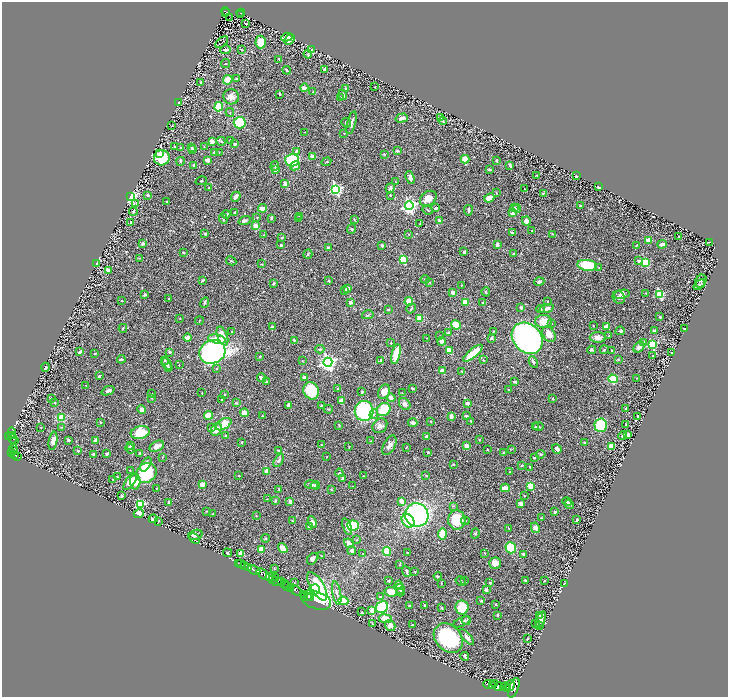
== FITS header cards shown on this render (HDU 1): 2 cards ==
NAXIS1  =                 1452
NAXIS2  =                 1389

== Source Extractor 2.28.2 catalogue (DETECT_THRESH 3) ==
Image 1452 x 1389 px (HDU 1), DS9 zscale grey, zoomed out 1/2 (1 PNG px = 2 x 2 image px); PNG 730 x 699 px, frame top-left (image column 1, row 1389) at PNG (2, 2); each listed source drawn as its Kron ellipse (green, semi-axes under 4 px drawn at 4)
Background 0.702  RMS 0.015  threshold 0.0443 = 3 sigma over >= 5 px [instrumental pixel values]
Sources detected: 600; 27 cannot appear on this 1/2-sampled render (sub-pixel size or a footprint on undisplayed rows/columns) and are neither listed nor drawn; of the other 573, the 500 brightest by FLUX_AUTO listed and drawn (73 fainter detections omitted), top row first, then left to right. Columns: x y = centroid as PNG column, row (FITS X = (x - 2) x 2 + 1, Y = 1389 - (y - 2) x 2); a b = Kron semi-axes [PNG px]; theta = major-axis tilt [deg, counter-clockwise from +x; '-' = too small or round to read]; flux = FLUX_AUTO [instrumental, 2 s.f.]
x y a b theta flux
225 11 4 1 - 95
225 13 2 1 - 20
241 13 4 1 - 77
241 15 2 1 - 18
229 18 2 1 - 3.5
245 23 4 2 - 2.2
287 37 6 3 10 23
289 40 6 3 47 9.1
222 42 7 1 40 2
261 42 6 5 - 41
312 49 4 3 - 2.7
226 50 5 3 - 8
241 50 3 2 - 1.6
308 54 4 3 - 4
279 59 3 2 - 2.1
226 64 4 2 - 2
325 69 3 2 - 10
287 70 4 2 - 5.6
236 79 3 2 - 4.3
228 80 5 4 - 31
201 82 2 2 - 3.6
375 87 2 2 - 1.4
304 88 4 3 - 13
346 88 2 2 - 7.7
313 92 3 3 - 3.2
279 94 3 1 - 2
343 95 5 3 - 6.6
231 97 8 7 - 20
340 98 3 3 - 4.6
178 103 4 2 - 4.5
219 107 4 4 - 100
230 112 4 2 - 1.5
441 117 3 2 - 1.4
402 118 6 3 17 12
443 121 4 3 - 4.2
240 123 6 5 - 94
346 123 5 3 - 2.8
351 123 12 3 75 9.5
172 126 3 1 - 1.3
305 132 3 2 - 2
344 133 2 2 - 1.7
230 140 3 2 - 3.1
221 141 4 3 - 2.7
212 142 3 3 - 19
235 144 3 3 - 5.7
175 147 3 2 - 2.3
191 147 4 3 - 2.7
204 147 3 2 - 1.5
181 148 2 2 - 3.3
192 149 4 3 - 3.1
296 151 4 3 - 3.9
397 151 4 2 - 3.5
215 152 4 3 - 9.8
219 152 3 3 - 1.7
159 154 3 3 - 11
384 154 3 2 - 3.2
312 157 4 3 - 11
162 158 8 7 - 90
465 159 4 4 - 60
207 160 3 3 - 14
292 160 7 6 - 160
496 160 3 3 - 2.6
180 161 4 3 - 4.1
326 162 5 2 - 2.3
194 165 3 2 - 6.3
510 165 4 3 - 4.7
275 166 5 4 - 4.2
295 166 5 4 - 14
489 169 4 3 - 3
275 170 3 3 - 9.6
537 175 2 2 - 2.3
576 176 2 2 - 5.4
410 178 6 4 -69 9.5
201 181 6 2 18 2.1
396 182 3 2 - 1.8
285 184 3 3 - 16
598 187 3 2 - 8.5
209 188 2 2 - 1.7
390 188 5 3 - 6.6
336 189 4 4 - 430
525 189 2 1 - 1.4
496 192 3 1 - 1.5
543 193 4 2 - 3.5
148 195 2 2 - 4.9
390 195 2 2 - 2.5
130 197 4 3 - 420
236 197 5 3 - 14
489 198 5 3 - 35
428 199 9 6 38 35
167 202 2 2 - 1.9
136 203 3 2 - 2.1
409 206 4 4 - 670
580 206 3 2 - 6.6
514 207 3 3 - 2
263 208 4 3 - 14
436 208 3 2 - 6.5
517 209 4 3 - 4.1
428 210 5 3 - 3
468 210 5 2 - 6.6
133 211 4 3 - 3.4
235 213 2 2 - 11
513 213 2 2 - 38
226 214 4 3 - 5.1
300 216 3 3 - 2.1
257 217 2 2 - 1.3
271 218 4 3 - 2.8
223 219 5 3 - 3.6
299 219 4 2 - 3.5
354 219 4 3 - 2
245 221 6 3 20 6.5
439 221 4 3 - 6.7
526 221 4 4 - 15
131 222 2 2 - 3.5
420 224 2 2 - 1.7
255 226 3 3 - 21
351 229 5 4 - 4.3
532 231 3 2 - 2.6
512 233 4 3 - 6.4
205 234 3 2 - 4.1
409 234 3 2 - 1.9
552 234 3 2 - 1.4
264 235 3 2 - 1.3
679 236 3 2 - 1.4
282 237 4 3 - 3.1
649 240 4 3 - 26
710 242 3 2 - 1.4
143 243 2 2 - 21
662 244 5 3 - 8.2
281 245 2 2 - 10
382 245 3 3 - 5.5
497 245 3 3 - 9.9
636 245 2 1 - 2.3
329 248 3 2 - 9.7
183 252 2 2 - 2.3
464 252 3 2 - 7.2
514 253 3 2 - 2.9
308 254 5 3 - 3.2
139 258 3 2 - 1.8
403 259 3 3 - 130
231 261 5 3 - 2.8
639 261 4 3 - 8.5
646 262 4 3 - 59
97 263 2 2 - 7.5
261 264 3 2 - 1.7
587 265 10 5 -7 120
599 268 2 2 - 1.5
108 270 3 3 - 12
425 279 4 3 - 4
203 280 4 2 - 2.9
329 281 3 2 - 4
701 281 7 5 60 8.3
430 282 3 2 - 1.9
539 282 5 3 - 5
274 283 3 2 - 3.9
462 285 3 2 - 1.6
699 285 6 3 39 3
347 289 4 3 - 12
344 291 3 3 - 2.3
452 292 3 2 - 19
486 292 4 3 - 3.5
646 293 3 2 - 2.1
622 294 8 4 11 8.8
659 294 3 3 - 160
145 295 3 2 - 6.3
619 297 7 5 -58 8.6
169 299 2 2 - 2.2
121 301 3 2 - 1.6
409 301 4 4 - 33
548 301 2 2 - 1.6
205 302 5 4 - 4.4
350 302 3 3 - 6.5
466 302 3 3 - 38
482 303 3 2 - 2.1
521 307 4 2 - 4.8
411 308 5 2 - 3.9
547 308 7 3 18 10
388 309 3 3 - 2.3
541 309 4 3 - 2.7
368 315 6 3 13 3
660 317 3 2 - 3
420 318 3 3 - 41
180 319 2 2 - 1.3
199 321 4 2 - 1.7
543 321 8 6 0 46
552 323 3 2 - 1.4
456 325 5 4 - 52
593 326 2 2 - 2.2
272 327 3 3 - 6.7
607 327 4 4 - 17
123 328 4 2 - 3.5
684 329 2 1 - 1.9
493 331 2 2 - 1.3
620 331 5 3 - 3.1
654 331 3 3 - 6.4
231 332 3 2 - 1.7
449 333 3 3 - 9.6
549 334 8 6 -58 36
222 336 10 5 -69 30
440 336 2 2 - 1.4
609 336 3 2 - 3.9
187 337 4 3 - 18
598 337 8 5 -1 16
427 338 3 2 - 1.3
491 338 3 2 - 4.4
527 338 17 13 -47 1300
217 339 9 4 -11 35
294 340 2 2 - 2.8
442 341 4 4 - 15
643 342 3 3 - 6.6
391 343 2 2 - 1.3
652 344 3 3 - 180
639 347 6 4 46 9.3
320 349 4 3 - 4.8
449 350 4 3 - 37
592 350 4 3 - 4.4
604 350 4 3 - 2.5
612 351 2 2 - 7.1
80 352 3 2 - 13
170 352 2 2 - 13
212 352 13 11 25 850
473 353 12 3 40 82
672 353 2 2 - 2.1
95 354 2 2 - 3.3
396 354 10 4 77 63
260 356 3 2 - 2.1
653 356 2 2 - 1.6
121 359 4 2 - 3
618 359 3 2 - 2.1
165 360 3 3 - 3
381 360 2 2 - 21
483 360 3 2 - 1.6
302 361 2 2 - 1.2
328 362 4 4 - 1100
533 362 6 3 -62 5.4
167 364 6 3 -59 8.1
179 365 2 2 - 1.3
46 367 4 3 - 4.6
168 367 4 3 - 2.4
216 369 2 2 - 1.3
442 371 4 3 - 21
462 371 3 3 - 1.7
99 376 4 2 - 3.6
304 377 4 3 - 6.5
262 378 4 3 - 13
637 378 3 3 - 1.9
613 379 4 4 - 82
266 382 4 3 - 3.5
515 382 3 2 - 4
86 385 2 2 - 1.6
338 388 3 2 - 3.2
412 388 2 2 - 3.9
509 389 2 2 - 1.3
108 391 7 3 23 8.7
311 391 9 7 -64 83
362 392 2 2 - 5.3
384 392 7 5 62 20
202 393 2 2 - 2.5
402 393 3 2 - 1.3
151 394 2 2 - 1.3
225 394 3 3 - 2.4
51 398 4 2 - 1.9
151 398 3 2 - 1.4
391 398 4 3 - 20
553 399 3 2 - 3
222 400 2 2 - 1.6
342 401 4 3 - 19
55 403 3 2 - 2.1
236 403 4 2 - 2.8
467 403 3 3 - 9.7
405 404 6 5 - 8.7
288 405 4 3 - 4.3
321 406 3 3 - 3.5
626 408 2 2 - 5.5
328 409 4 2 - 2.8
142 410 4 4 - 18
384 410 7 6 - 110
364 411 10 9 - 240
244 413 4 4 - 28
374 414 5 4 - 6.8
208 415 4 3 - 33
262 416 3 2 - 2.1
451 416 3 3 - 15
466 416 3 2 - 4.8
638 416 2 2 - 1.9
62 418 3 3 - 54
431 421 2 2 - 2
471 421 3 2 - 2.2
100 422 3 3 - 3.4
413 423 4 3 - 12
224 424 8 5 31 60
626 424 2 1 - 1.8
339 425 3 2 - 2.6
601 425 6 6 - 200
380 426 8 6 45 13
538 426 5 2 - 2.8
62 427 3 2 - 2
211 427 3 3 - 4.5
536 427 4 3 - 3.1
41 428 4 2 - 1.7
216 429 7 5 64 24
12 433 6 4 -79 360
140 433 9 6 15 79
12 435 3 1 - 110
627 435 3 3 - 15
226 436 3 2 - 7.5
426 436 4 3 - 7.4
623 436 4 3 - 4.9
9 437 4 3 - 390
13 439 5 2 - 140
479 439 4 3 - 2.1
15 440 2 2 - 100
68 440 3 3 - 5.9
95 440 3 3 - 8.9
53 441 9 4 80 16
370 441 3 2 - 1.6
241 443 3 2 - 2.8
585 443 2 2 - 4.5
321 445 3 2 - 1.6
389 445 11 5 63 15
130 446 4 3 - 2.2
157 446 8 5 28 17
467 446 4 3 - 13
611 446 4 3 - 36
349 447 3 2 - 1.3
406 447 3 2 - 2.2
130 448 5 3 - 6.3
14 449 5 4 - 330
487 449 2 2 - 2.6
512 449 3 2 - 1.7
557 449 5 3 - 12
14 451 2 1 - 81
78 451 2 2 - 5.2
278 451 2 2 - 2.4
11 452 3 2 - 360
428 452 3 2 - 3.9
503 452 3 2 - 2.1
139 453 2 2 - 1.6
15 454 4 2 - 200
93 454 3 2 - 4.9
107 454 3 2 - 6.4
541 454 4 3 - 3.5
18 456 4 2 - 200
163 457 3 2 - 1.4
327 457 2 2 - 1.3
534 458 2 2 - 5.4
279 460 7 4 60 8
146 464 8 4 58 25
453 465 3 2 - 1.5
522 465 3 3 - 3.1
530 467 3 2 - 3.3
130 470 3 3 - 1.6
267 471 3 3 - 25
510 472 2 2 - 1.7
146 473 11 9 39 170
339 473 4 3 - 3
239 475 2 2 - 2
426 475 3 2 - 2.1
364 476 2 2 - 2.4
117 477 3 2 - 1.8
343 478 3 3 - 9.3
113 479 2 2 - 1.6
130 481 10 4 53 28
135 482 8 5 89 41
202 484 2 2 - 41
311 485 6 3 -10 5.9
315 485 5 3 - 6.8
353 486 3 1 - 1.3
531 486 4 3 - 67
156 488 2 2 - 2.4
505 488 4 3 - 17
279 489 3 2 - 1.6
331 490 3 2 - 2
122 496 2 2 - 3.3
524 496 2 2 - 2
267 499 2 2 - 1.3
275 501 4 3 - 3.8
290 501 3 2 - 11
401 501 4 3 - 23
168 502 4 2 - 6.5
567 502 5 4 - 4.2
521 503 4 4 - 8.5
569 504 5 4 - 5.7
140 505 3 3 - 200
453 506 4 3 - 2.5
206 511 3 2 - 1.7
555 512 2 2 - 2.8
139 513 5 3 - 39
213 514 2 2 - 2.6
417 515 12 11 - 620
256 516 3 2 - 1.5
542 518 3 3 - 2.3
153 519 4 2 - 8.2
457 520 9 8 - 96
577 520 2 2 - 3.3
158 521 2 2 - 2.2
292 521 2 2 - 1.9
408 521 7 6 - 64
465 521 4 3 - 3.6
312 522 6 4 -65 13
309 526 4 3 - 10
353 526 6 5 - 120
347 527 9 4 -70 15
508 528 3 2 - 1.3
535 528 5 4 - 11
475 533 5 4 - 3.6
442 534 5 4 - 76
195 535 7 5 15 8
265 538 4 3 - 2.4
195 539 6 4 -43 5.4
357 540 3 3 - 1.7
349 543 5 3 - 16
283 548 5 3 - 31
511 548 5 5 - 89
261 550 3 3 - 30
352 550 4 4 - 8.3
387 551 4 4 - 58
228 553 4 3 - 5
241 553 4 3 - 19
363 553 3 2 - 1.5
407 553 2 2 - 3.5
484 553 3 2 - 1.5
524 554 3 3 - 6.9
322 556 3 2 - 1.7
312 559 6 4 55 7.9
238 563 2 1 - 17
495 563 6 5 - 22
240 564 2 1 - 49
400 564 4 2 - 2
245 566 2 2 - 150
248 567 2 2 - 280
275 569 3 3 - 1.7
254 570 6 2 -26 840
406 571 6 2 -67 4.6
415 572 3 3 - 2.2
263 574 8 3 -37 1200
438 576 4 2 - 3.4
270 577 4 3 - 770
275 577 3 1 - 120
272 579 3 2 - 170
525 580 3 2 - 2.5
277 581 6 2 -23 640
389 581 3 3 - 3.3
461 581 5 2 - 2.4
465 581 3 2 - 1.9
544 581 3 2 - 1.6
281 582 3 2 - 230
285 583 4 2 - 220
294 583 2 2 - 1.4
441 583 2 2 - 1.3
490 583 3 2 - 2.9
564 583 4 2 - 1.5
399 585 4 3 - 20
317 586 16 6 -59 180
288 587 4 2 - 620
291 588 2 1 - 29
314 589 5 5 - 53
400 589 5 4 - 6.3
295 590 7 3 -37 570
486 590 4 3 - 6.1
391 592 7 4 -10 41
400 592 4 3 - 2.1
337 593 12 3 -79 12
303 594 2 1 - 17
308 596 2 1 - 16
380 597 4 3 - 2.6
310 598 2 1 - 26
316 600 16 8 -19 110
343 601 5 4 - 110
481 601 2 2 - 4.1
496 604 3 2 - 3.1
424 605 2 2 - 4.7
409 606 3 3 - 3.4
382 607 6 5 - 320
442 608 3 2 - 3.9
462 608 7 6 - 63
372 610 3 2 - 44
362 612 2 2 - 2.4
497 615 3 3 - 3
540 615 4 3 - 3.4
385 619 6 3 -7 39
541 619 8 4 70 15
466 620 5 2 - 2.8
462 622 9 3 25 7
536 623 3 3 - 2.1
372 624 4 3 - 1.9
412 625 3 2 - 1.4
390 626 6 5 - 14
539 626 3 2 - 3
467 637 10 4 -48 11
448 638 16 12 -47 260
527 639 2 2 - 3.1
465 656 4 2 - 4
489 684 6 4 -2 1500
494 684 3 2 - 560
510 685 5 3 - 970
492 686 3 3 - 600
505 686 5 4 - 1300
498 687 5 4 - 1200
508 688 3 2 - 660
514 688 10 4 70 2200
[73 fainter detections neither listed nor drawn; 27 sub-pixel or undisplayed-footprint detections neither listed nor drawn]